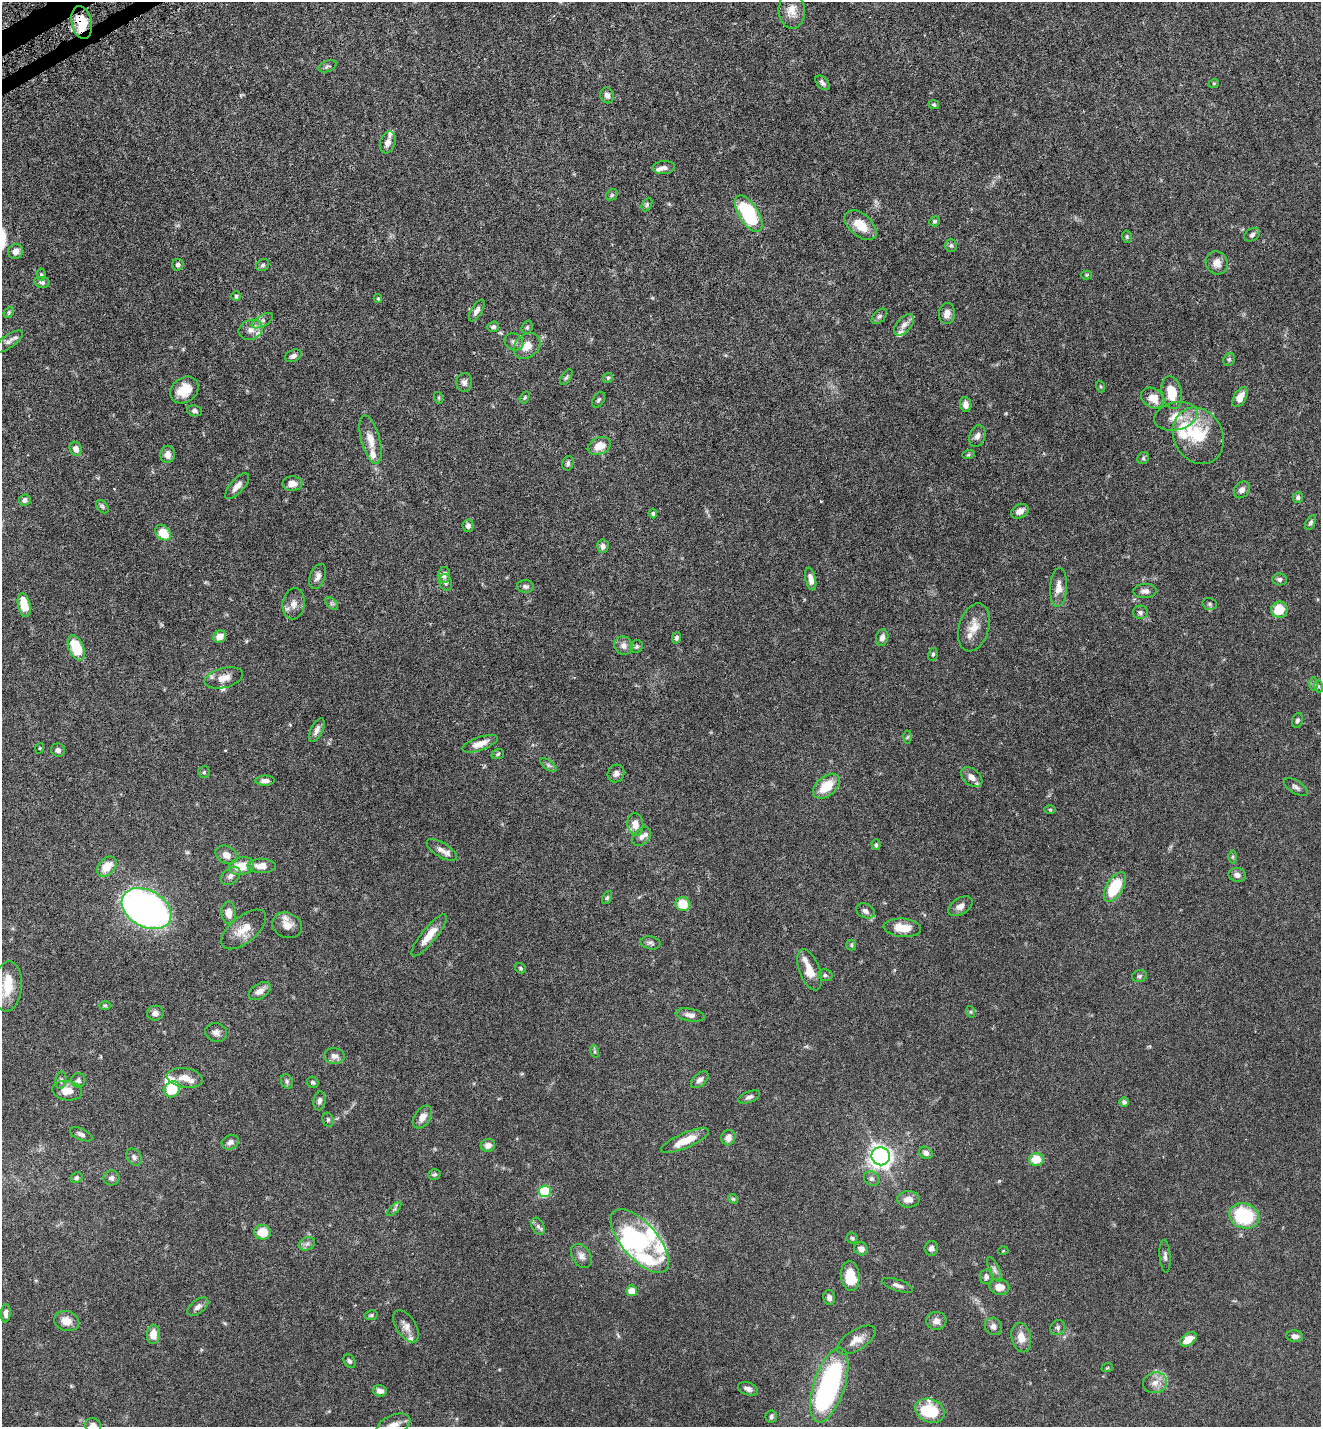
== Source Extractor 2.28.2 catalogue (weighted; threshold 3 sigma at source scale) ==
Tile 11 of 4 x 4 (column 3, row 3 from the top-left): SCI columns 2834-4152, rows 1489-2913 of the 5808 x 5823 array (HDU 1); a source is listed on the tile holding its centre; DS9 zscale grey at full resolution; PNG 1323 x 1429 px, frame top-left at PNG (2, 2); each listed source drawn as its Kron ellipse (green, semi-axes under 4 px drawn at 4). Shown black and unused: <1% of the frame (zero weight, under 5 of 9 exposures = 4% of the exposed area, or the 3 px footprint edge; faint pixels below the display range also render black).
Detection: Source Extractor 2.28.2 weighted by HDU 2 'WHT'; one run over the whole footprint, this tile lists its part. Background 0.0708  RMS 0.0023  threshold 0.00954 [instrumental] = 3 sigma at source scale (4.09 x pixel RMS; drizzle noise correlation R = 1.36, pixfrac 0.8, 0.05/0.05 arcsec/px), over >= 5 px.
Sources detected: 241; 3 inside a brighter object's white glare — neither listed nor drawn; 15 inside a brighter listed object's ellipse — not listed separately; the other 223 listed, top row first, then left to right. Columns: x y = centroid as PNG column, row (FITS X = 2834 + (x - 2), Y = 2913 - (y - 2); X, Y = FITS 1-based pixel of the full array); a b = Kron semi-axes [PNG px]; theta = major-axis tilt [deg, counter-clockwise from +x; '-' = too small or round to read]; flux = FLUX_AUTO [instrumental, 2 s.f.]
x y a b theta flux
792 10 18 13 -88 2.3
82 22 16 10 -78 6.2
328 66 9 5 21 0.44
822 83 9 5 -47 0.56
1214 83 5 3 - 0.17
607 95 8 6 -69 0.78
934 105 5 4 - 0.28
388 142 11 7 70 1.3
664 168 11 6 5 0.74
612 195 6 5 - 0.35
647 205 7 4 64 0.36
749 214 21 9 -58 16
935 221 5 5 - 0.31
861 225 19 11 -40 3.5
1252 235 8 6 35 0.55
1127 237 6 4 -76 0.32
951 245 6 5 - 0.41
16 251 8 7 - 1.1
1217 263 12 11 - 1.7
178 265 6 5 - 0.53
263 265 7 5 32 0.41
41 274 6 4 -88 0.29
1087 275 5 4 - 0.21
42 282 8 5 -9 0.52
236 296 4 4 - 0.29
378 299 4 4 - 0.21
477 311 12 5 59 0.85
9 312 6 4 47 0.28
947 313 10 8 83 1.4
879 316 9 5 44 0.49
262 321 12 5 30 0.84
904 325 13 7 48 1.2
493 327 6 5 - 0.53
527 327 7 5 70 0.34
251 330 12 9 22 1.5
9 341 17 6 34 0.97
514 342 10 8 -35 0.82
527 346 14 11 39 2.4
293 356 9 5 23 0.73
1229 359 7 5 68 0.34
566 377 9 4 58 0.37
608 378 5 4 - 0.3
464 382 9 8 - 0.78
1101 387 6 3 -71 0.19
184 390 15 12 37 3.8
1172 393 17 10 -80 4.8
525 397 6 4 59 0.26
1240 397 11 6 60 2
439 398 6 4 -72 0.24
1153 398 12 9 -33 2.7
599 400 8 5 58 0.43
966 405 7 5 -80 1.1
194 411 8 5 -13 0.55
1176 416 22 14 13 3.4
977 436 11 8 72 1
1198 436 29 24 -61 8.7
370 440 25 9 -75 2.5
599 446 12 8 25 2.7
76 449 7 6 - 1.1
168 454 8 7 - 1.2
968 455 6 4 19 0.25
1143 458 6 5 - 0.32
568 463 7 5 75 0.49
292 484 10 7 -1 1.4
237 486 16 7 48 1.3
1242 490 9 7 51 0.99
1298 497 5 5 - 0.41
25 500 6 5 - 0.64
102 507 7 5 -49 0.4
1020 511 9 6 28 1.1
653 513 5 4 - 0.31
1311 522 8 4 62 0.42
468 526 6 5 - 0.63
163 533 9 6 -45 4.3
603 546 7 5 84 0.78
444 575 8 6 79 1
318 576 13 7 69 0.95
811 579 11 5 -77 1
1280 579 7 6 - 0.56
446 583 8 6 -76 0.5
525 586 8 6 -2 0.54
1058 587 19 8 86 1.9
1145 591 11 7 4 0.86
332 603 8 5 -45 0.43
294 604 15 11 83 1.6
1210 604 7 5 -16 0.39
24 605 12 6 -78 4.4
1279 610 8 8 - 4.4
1140 612 7 6 - 0.53
974 627 24 15 74 3
220 636 7 5 30 1.5
676 638 6 4 77 0.47
882 638 8 6 74 0.78
623 646 9 8 - 1.1
636 647 7 6 - 0.42
76 648 13 7 -67 7.4
933 654 6 5 - 0.29
224 678 19 10 14 2
1314 684 7 4 -90 0.33
1318 686 6 4 -72 0.29
1297 720 7 5 74 0.42
317 730 13 6 64 0.97
908 737 6 4 88 0.26
480 744 18 6 19 2.1
40 748 5 3 - 0.17
58 750 7 6 - 0.62
498 754 6 4 20 0.31
548 765 9 4 -36 0.48
204 772 6 6 - 0.34
616 773 9 8 - 0.74
972 777 12 8 -39 1.4
265 781 10 5 0 0.8
826 786 15 9 40 4.6
1296 787 13 6 -32 0.68
1050 809 5 3 - 0.21
635 824 11 8 -82 2.1
641 837 11 7 43 1.1
876 845 5 4 - 0.32
442 850 17 7 -31 1.3
226 855 11 8 -29 1.3
1233 857 6 4 89 0.28
241 866 13 8 13 4.1
261 866 14 7 -1 1.9
107 867 11 8 45 3
1237 875 9 7 -13 0.94
231 876 11 7 40 0.88
1115 887 16 8 59 9.2
607 898 7 4 62 0.32
683 904 7 7 - 3.9
960 906 13 8 32 1.1
146 909 26 18 -29 140
865 911 10 7 -27 0.85
229 913 11 7 -88 1.8
287 925 15 12 -23 2.1
902 928 19 9 -5 3.4
244 929 27 13 39 3.3
429 935 26 7 51 2.8
650 943 10 6 -11 0.59
851 945 5 5 - 0.27
520 968 6 4 -35 0.29
809 970 21 10 -69 3.2
825 975 7 5 -12 0.41
1139 976 7 5 17 0.44
8 986 25 14 85 4.8
260 991 12 7 33 1.4
105 1005 6 4 0 0.27
971 1012 6 4 -71 0.24
155 1013 8 7 - 0.91
690 1015 14 6 -10 0.98
216 1032 11 9 -14 0.93
594 1051 6 4 -71 0.25
334 1056 10 8 -7 0.97
185 1078 18 9 -8 2.3
61 1080 8 5 80 0.48
78 1080 7 7 - 0.52
700 1080 10 6 42 0.82
287 1081 7 5 -70 0.41
313 1082 6 5 - 0.36
172 1089 8 7 - 5.1
67 1091 15 9 -10 2.1
749 1097 11 5 22 0.66
320 1101 9 6 82 0.64
1124 1102 5 5 - 0.46
422 1117 12 8 56 1.5
328 1120 7 5 -76 0.34
81 1134 12 5 -24 0.59
728 1138 8 7 - 1.3
685 1141 26 7 23 3.5
230 1142 9 7 25 0.84
488 1145 7 6 - 1.2
926 1153 7 5 -31 0.75
881 1156 9 9 - 95
134 1157 9 7 -55 0.66
1036 1159 7 6 - 3.5
434 1174 6 5 - 0.35
77 1178 6 5 - 0.5
111 1178 8 7 - 0.76
872 1179 8 6 -42 0.59
545 1191 6 6 - 11
733 1199 5 4 - 0.25
908 1199 11 8 1 1.5
394 1209 9 3 45 0.35
1244 1216 15 12 -19 13
538 1226 9 6 -65 0.64
262 1232 8 7 - 4
852 1238 5 5 - 0.32
640 1241 39 18 -49 15
307 1244 8 6 22 0.66
931 1248 7 6 - 0.72
861 1249 7 6 - 1.1
1003 1251 5 3 - 0.15
581 1256 13 9 -55 1.1
1165 1256 16 5 -86 0.72
994 1269 13 5 -65 0.72
850 1276 15 9 -84 4.9
986 1277 7 6 - 0.63
897 1285 16 5 -18 0.88
999 1287 10 8 -15 1.9
632 1291 5 5 - 2.8
829 1298 8 6 -77 0.76
198 1307 12 7 39 0.9
6 1313 9 5 86 0.78
371 1315 6 5 - 0.32
67 1321 13 10 -15 2.1
936 1321 10 9 - 1.2
406 1326 18 10 -57 1.5
993 1326 9 8 - 0.83
1058 1327 8 7 - 0.52
153 1334 9 6 86 2.1
1295 1336 8 6 -6 0.89
1021 1337 15 9 -77 2.3
1188 1339 9 6 35 2.4
856 1340 22 10 32 2.2
349 1361 7 5 -56 0.42
1107 1368 6 3 18 0.2
1155 1383 12 10 12 1.7
829 1385 39 15 72 36
748 1389 10 6 -20 0.79
380 1391 7 5 -14 0.94
930 1411 15 11 -22 11
771 1417 6 6 - 0.4
394 1425 18 10 23 1.9
93 1426 8 7 - 1.5
Overlapping masked pixels (flux is a lower limit): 1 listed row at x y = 82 22
Isophote crosses this tile's border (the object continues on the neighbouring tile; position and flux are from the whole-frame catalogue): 2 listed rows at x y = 394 1425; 93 1426